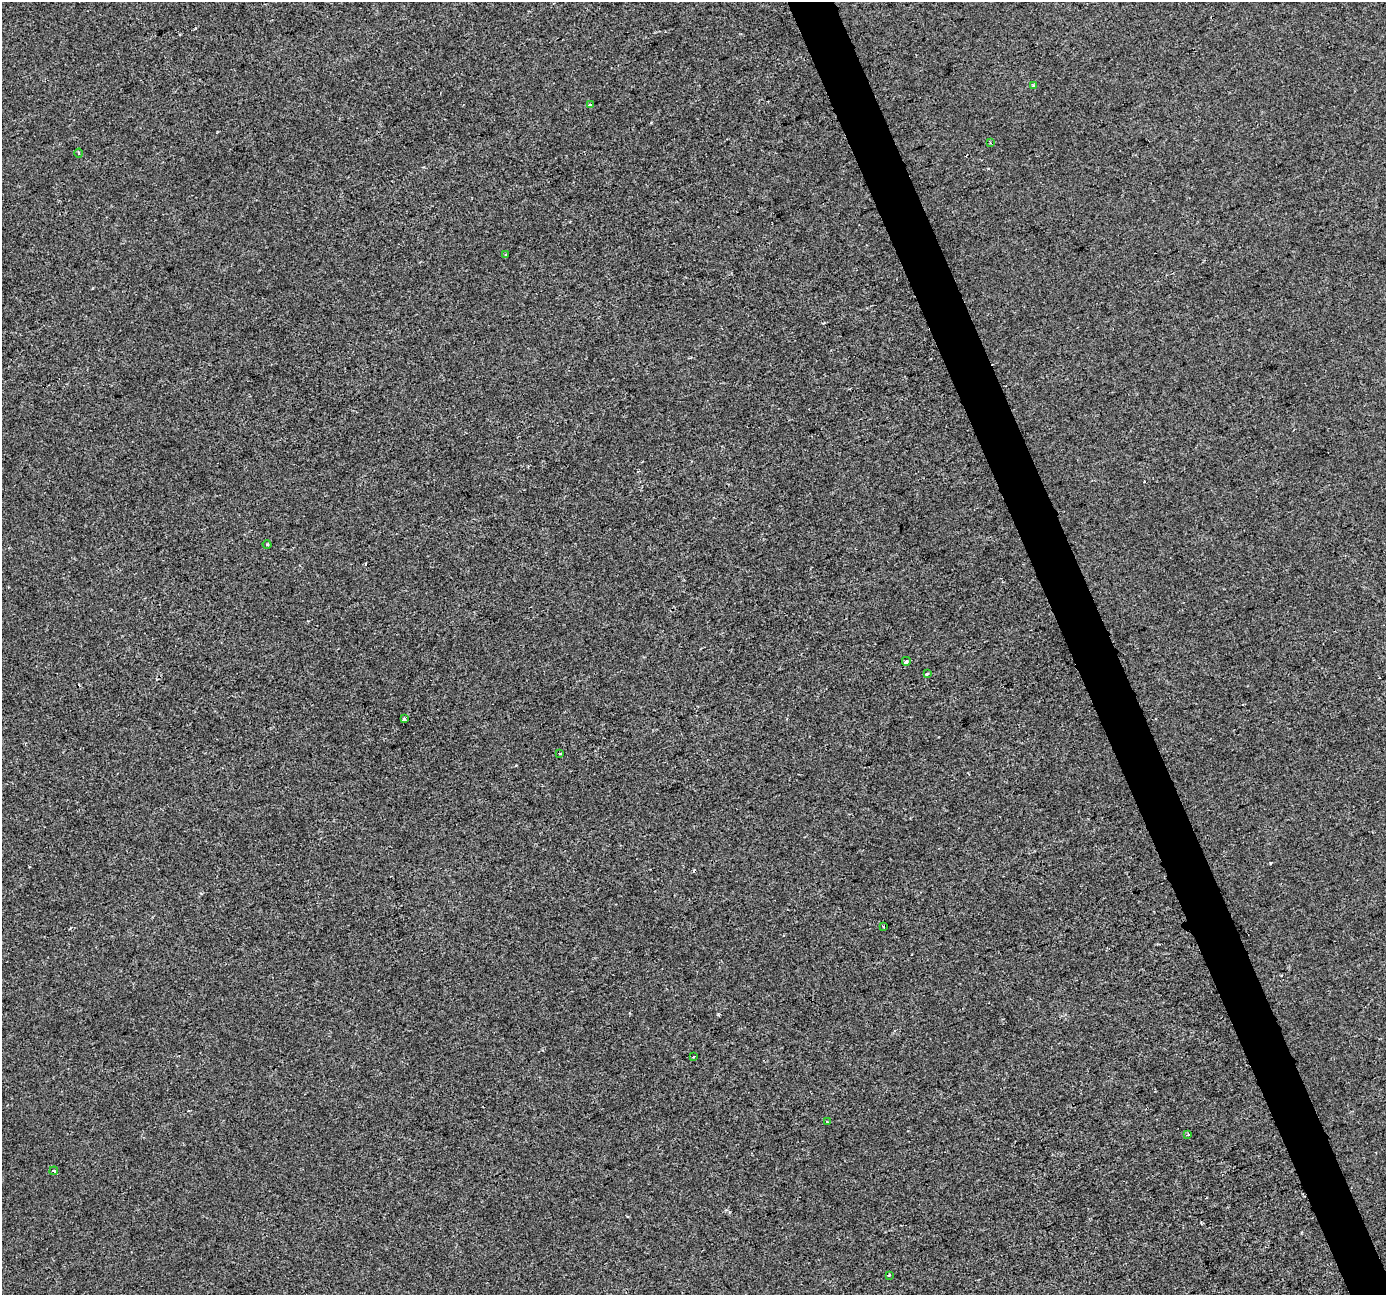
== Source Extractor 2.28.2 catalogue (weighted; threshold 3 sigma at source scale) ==
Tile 6 of 4 x 4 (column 2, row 2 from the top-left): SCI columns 1386-2769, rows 2719-4011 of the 5537 x 5381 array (HDU 1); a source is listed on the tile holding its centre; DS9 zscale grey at full resolution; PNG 1388 x 1297 px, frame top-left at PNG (2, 2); each listed source drawn as its Kron ellipse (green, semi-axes under 4 px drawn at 4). Shown black and unused: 3% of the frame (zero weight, under 2 of 3 exposures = <1% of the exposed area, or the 3 px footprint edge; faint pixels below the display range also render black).
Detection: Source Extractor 2.28.2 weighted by HDU 2 'WHT'; one run over the whole footprint, this tile lists its part. Background -4.76e-04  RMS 0.0042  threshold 0.019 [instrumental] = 3 sigma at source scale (4.5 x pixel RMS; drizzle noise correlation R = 1.50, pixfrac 1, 0.0396/0.0396 arcsec/px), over >= 5 px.
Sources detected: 19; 3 cosmic-ray / hot-pixel residue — neither listed nor drawn; the other 16 listed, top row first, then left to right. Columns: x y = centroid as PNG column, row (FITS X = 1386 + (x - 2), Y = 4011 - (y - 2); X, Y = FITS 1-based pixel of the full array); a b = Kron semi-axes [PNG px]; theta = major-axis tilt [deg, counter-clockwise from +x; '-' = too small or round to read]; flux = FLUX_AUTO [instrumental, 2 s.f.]
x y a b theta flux
1033 85 3 3 - 0.99
590 105 3 3 - 0.95
990 143 3 2 - 0.5
79 153 4 3 - 0.41
506 254 3 2 - 0.58
267 545 4 3 - 0.4
906 661 4 3 - 4.7
927 674 3 3 - 0.48
404 719 3 3 - 4.8
560 753 3 3 - 0.97
883 927 3 2 - 0.45
693 1057 4 3 - 0.38
827 1122 2 2 - 0.43
1188 1134 4 4 - 0.44
54 1171 4 3 - 1.4
889 1275 3 3 - 0.49
Unlisted compact peaks at least as high as the median listed source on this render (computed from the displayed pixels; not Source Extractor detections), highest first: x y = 1270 863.